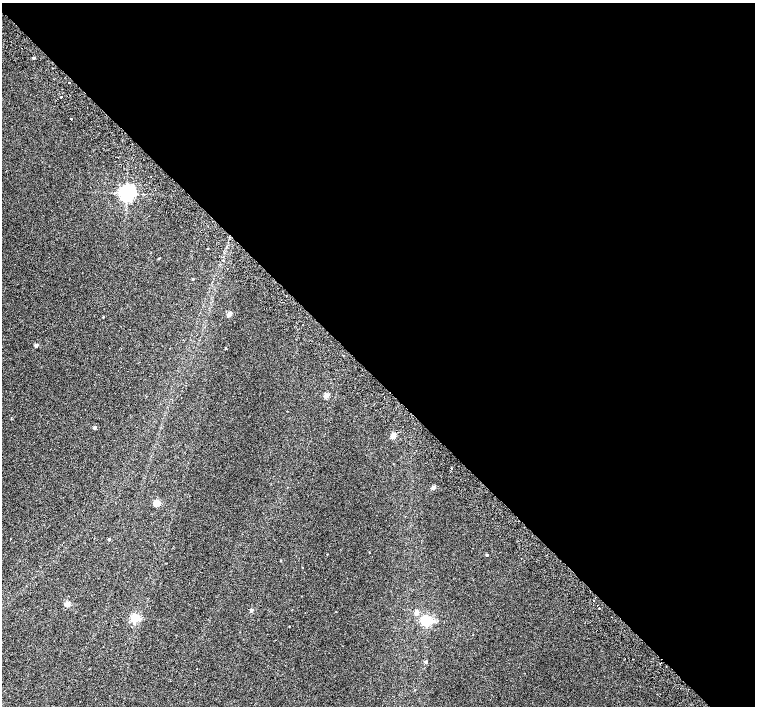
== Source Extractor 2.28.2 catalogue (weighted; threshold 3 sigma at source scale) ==
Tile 8 of 4 x 4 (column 4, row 2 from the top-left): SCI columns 4568-6073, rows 3080-4486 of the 6118 x 6093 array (HDU 1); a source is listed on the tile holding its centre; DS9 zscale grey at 2 x 2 block average (1 PNG px = mean of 2 x 2 image px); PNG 757 x 708 px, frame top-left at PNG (2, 3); no overlay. Shown black and unused: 54% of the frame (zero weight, under 2 of 3 exposures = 3% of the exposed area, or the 3 px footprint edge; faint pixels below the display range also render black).
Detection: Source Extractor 2.28.2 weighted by HDU 2 'WHT'; one run over the whole footprint, this tile lists its part. Background 0.00991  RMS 0.0058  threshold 0.0261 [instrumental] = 3 sigma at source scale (4.5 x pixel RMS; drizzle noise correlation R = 1.50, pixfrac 1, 0.0396/0.0396 arcsec/px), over >= 5 px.
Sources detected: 35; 2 cosmic-ray / hot-pixel residue — not listed; the other 33 listed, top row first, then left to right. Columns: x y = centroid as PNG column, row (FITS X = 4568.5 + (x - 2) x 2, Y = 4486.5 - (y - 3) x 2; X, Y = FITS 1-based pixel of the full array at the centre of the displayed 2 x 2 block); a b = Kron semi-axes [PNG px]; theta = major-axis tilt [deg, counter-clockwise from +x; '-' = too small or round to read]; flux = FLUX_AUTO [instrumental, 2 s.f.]
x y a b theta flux
34 58 3 2 - 2
69 82 2 2 - 4.8
61 96 2 2 - 1.9
71 119 2 2 - 2
126 193 5 4 - 480
208 249 2 2 - 7.9
159 258 2 2 - 1.5
193 279 2 2 - 1
229 314 3 2 - 17
103 317 2 2 - 0.97
36 345 2 2 - 7.3
226 348 3 2 - 1.1
343 355 2 2 - 1.9
326 396 3 3 - 14
95 427 2 2 - 3.9
393 435 3 2 - 20
451 468 2 2 - 0.86
433 487 2 2 - 11
157 503 3 3 - 32
109 539 2 2 - 1.7
369 552 2 2 - 0.52
327 554 2 2 - 0.54
487 555 2 2 - 1.7
302 567 2 2 - 0.5
594 601 2 2 - 1.9
67 604 3 3 - 21
599 608 2 2 - 6.1
251 610 2 2 - 5.7
416 613 4 3 - 8.9
134 618 3 3 - 82
427 621 3 3 - 150
426 662 3 3 - 2.8
415 690 2 2 - 0.57
Diffuse or blended objects may show on this block-average render without a row.